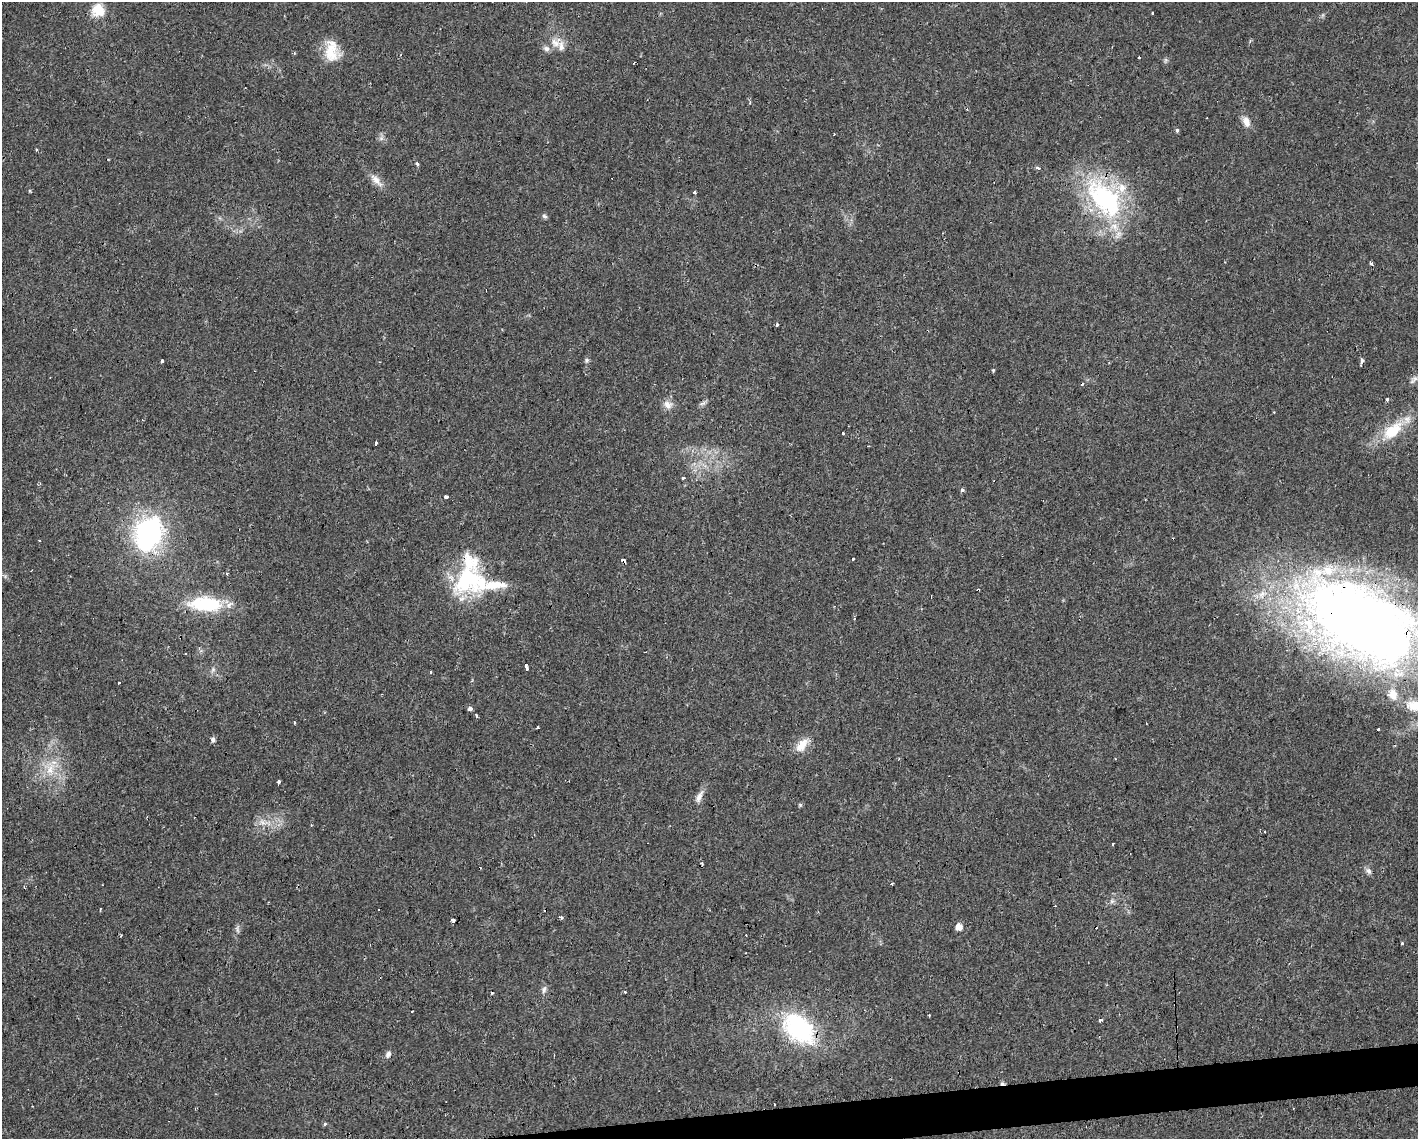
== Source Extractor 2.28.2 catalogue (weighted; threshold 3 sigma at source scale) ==
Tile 5 of 3 x 4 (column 2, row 2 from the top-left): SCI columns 1463-2878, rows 2275-3411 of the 4298 x 4548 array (HDU 1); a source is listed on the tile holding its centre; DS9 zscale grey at full resolution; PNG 1420 x 1141 px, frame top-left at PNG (2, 2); no overlay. Shown black and unused: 2% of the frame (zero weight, under 2 of 3 exposures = <1% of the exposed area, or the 3 px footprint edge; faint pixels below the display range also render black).
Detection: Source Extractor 2.28.2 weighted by HDU 2 'WHT'; one run over the whole footprint, this tile lists its part. Background 0.0253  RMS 0.0033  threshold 0.0147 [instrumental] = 3 sigma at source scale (4.5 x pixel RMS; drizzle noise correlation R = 1.50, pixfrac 1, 0.0396/0.0396 arcsec/px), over >= 5 px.
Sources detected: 100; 1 too faint to see at this stretch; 19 cosmic-ray / hot-pixel residue — not listed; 9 inside a brighter listed object's ellipse — not listed separately; the other 71 listed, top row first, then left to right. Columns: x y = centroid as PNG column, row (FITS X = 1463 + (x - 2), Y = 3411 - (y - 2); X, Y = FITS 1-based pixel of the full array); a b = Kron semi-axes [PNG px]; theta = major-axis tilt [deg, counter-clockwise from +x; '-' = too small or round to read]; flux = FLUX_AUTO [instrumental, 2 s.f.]
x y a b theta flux
98 10 18 17 - 5.9
1153 13 3 3 - 4.4
555 43 15 11 -33 3.2
332 51 28 17 -83 7.7
1139 58 3 3 - 1.7
967 109 3 2 - 0.25
1246 122 14 8 -71 2.8
1177 130 5 4 - 0.52
381 138 7 5 45 0.79
37 149 3 3 - 1.4
417 164 3 3 - 1.2
1037 168 4 4 - 0.98
376 180 22 8 -46 2.9
30 191 5 3 - 0.29
695 192 4 3 - 0.77
1104 198 64 35 -49 48
544 216 7 5 -48 0.68
1372 263 3 3 - 11
777 325 3 3 - 0.66
587 360 6 6 - 0.71
161 361 3 3 - 1.3
1361 361 6 3 88 1.4
993 370 4 3 - 0.36
1415 378 10 7 -5 1.4
1387 399 3 3 - 0.87
668 405 12 10 -33 2.4
1393 431 33 17 38 12
844 433 3 3 - 0.6
375 444 4 3 - 3.5
683 478 4 3 - 0.84
40 484 4 3 - 0.38
962 490 3 3 - 0.95
446 497 4 3 - 2
148 533 33 26 63 56
852 559 3 3 - 2
624 561 5 3 - 4
467 579 44 31 55 31
931 596 3 2 - 0.37
205 604 41 17 -4 18
1362 622 129 70 -29 330
525 666 5 3 - 10
213 669 8 6 56 0.88
430 672 3 3 - 1.3
118 682 3 3 - 1.3
470 709 3 3 - 5.5
476 715 3 3 - 1.3
294 722 3 3 - 0.99
538 728 3 3 - 2.2
1377 730 3 3 - 2.7
213 739 6 5 - 0.96
802 745 20 11 53 4.4
50 769 20 10 66 5.5
278 782 3 3 - 2.2
699 796 20 7 66 2.1
800 805 5 4 - 0.41
1113 843 3 3 - 0.61
1369 871 10 6 -57 1.1
892 884 3 2 - 0.52
1112 901 7 4 18 0.69
561 917 3 3 - 1.2
453 920 4 3 - 4.8
959 927 7 6 - 2.3
237 929 11 5 -83 0.9
1402 943 3 3 - 1.2
544 989 11 6 80 1.1
625 992 3 3 - 1.6
929 1015 3 3 - 0.41
1100 1019 3 3 - 2.5
799 1029 46 29 -43 34
388 1054 9 7 64 1.2
325 1124 4 3 - 1.8
Overlapping masked pixels (flux is a lower limit): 2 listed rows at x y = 624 561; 1362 622
Isophote crosses this tile's border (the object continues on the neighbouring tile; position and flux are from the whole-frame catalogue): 1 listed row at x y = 1362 622